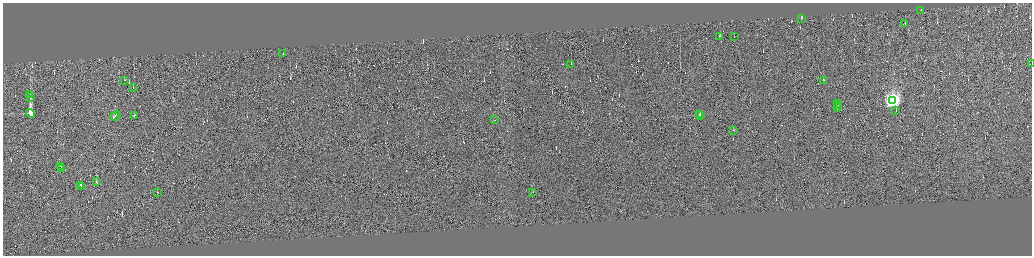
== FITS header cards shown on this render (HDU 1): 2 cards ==
NAXIS1  =                 4118
NAXIS2  =                 1013

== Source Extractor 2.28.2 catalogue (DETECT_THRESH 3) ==
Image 4118 x 1013 px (HDU 1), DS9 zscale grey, zoomed out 1/4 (1 PNG px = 4 x 4 image px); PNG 1034 x 258 px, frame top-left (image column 3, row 1010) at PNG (3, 3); each listed source drawn as its Kron ellipse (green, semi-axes under 4 px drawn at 4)
Background 0.369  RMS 3.6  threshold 10.9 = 3 sigma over >= 5 px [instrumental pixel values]
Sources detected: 376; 343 cannot appear on this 1/4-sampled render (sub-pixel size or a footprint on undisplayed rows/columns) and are neither listed nor drawn; the other 33 listed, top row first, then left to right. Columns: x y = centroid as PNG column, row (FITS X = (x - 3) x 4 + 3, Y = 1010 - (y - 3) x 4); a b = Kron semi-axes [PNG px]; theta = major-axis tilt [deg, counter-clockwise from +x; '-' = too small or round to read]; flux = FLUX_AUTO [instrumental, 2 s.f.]
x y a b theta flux
921 10 2 1 - 7.9e+03
802 18 2 1 - 1.6e+04
905 24 2 1 - 6.9e+03
720 36 2 1 - 6.9e+03
735 36 2 1 - 2.3e+04
283 53 2 1 - 1.5e+04
571 64 2 1 - 6.9e+03
1032 64 2 1 - 3.5e+02
125 80 2 1 - 2.7e+04
824 80 2 1 - 7.5e+03
134 88 2 1 - 1.7e+04
30 94 2 1 - 8.9e+02
31 97 4 1 - 1.1e+03
893 101 4 4 - 6.2e+05
838 104 2 1 - 1.8e+04
838 105 2 1 - 9.8e+03
838 107 3 1 - 2.6e+04
896 110 2 1 - 1.4e+04
31 113 5 1 - 1.4e+06
700 114 3 1 - 1.8e+06
134 115 2 1 - 2.8e+04
701 115 3 1 - 2.9e+06
116 116 5 1 - 1.9e+04
115 117 3 1 - 1.9e+04
495 120 2 1 - 1.8e+04
734 130 2 1 - 3.1e+04
61 166 3 1 - 2.0e+04
62 168 2 1 - 1.3e+04
97 182 3 1 - 2.4e+04
80 185 2 1 - 3.2e+04
81 186 2 1 - 1.2e+04
533 192 2 1 - 1.1e+04
158 193 2 1 - 2.3e+04
At the frame edge (FLAGS 8, measured only in part): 1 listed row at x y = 1032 64
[343 sub-pixel or undisplayed-footprint detections neither listed nor drawn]